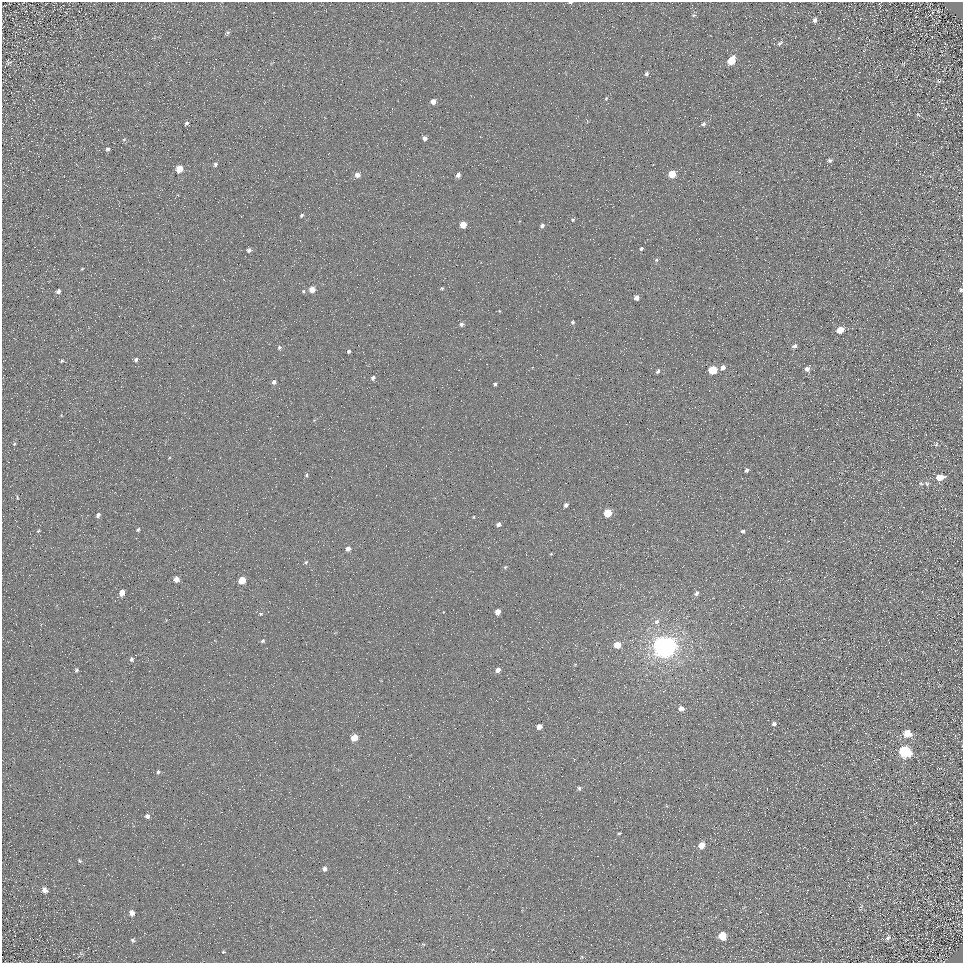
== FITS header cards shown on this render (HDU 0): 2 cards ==
NAXIS1  =                  961
NAXIS2  =                  961

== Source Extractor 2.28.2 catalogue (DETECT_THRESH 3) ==
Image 961 x 961 px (HDU 0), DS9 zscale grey, 1 PNG px = 1 image px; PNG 965 x 965 px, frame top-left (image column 1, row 961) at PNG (2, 2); no overlay
Background 5.14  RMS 8.6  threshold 25.7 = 3 sigma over >= 5 px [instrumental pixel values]
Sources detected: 110; all 110 listed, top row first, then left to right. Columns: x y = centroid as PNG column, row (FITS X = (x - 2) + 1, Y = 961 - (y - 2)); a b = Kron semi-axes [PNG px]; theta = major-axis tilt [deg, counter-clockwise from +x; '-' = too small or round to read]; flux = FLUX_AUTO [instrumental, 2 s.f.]
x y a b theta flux
570 2 5 2 - 750
694 15 6 5 - 910
814 20 6 5 - 1900
227 33 6 4 26 1000
780 43 10 5 34 1500
731 61 7 5 56 16000
8 62 9 8 - 1600
903 64 5 3 - 550
647 74 5 4 - 1200
938 81 7 4 -27 910
606 98 6 4 67 720
433 102 4 4 - 5000
918 114 6 5 - 770
186 123 5 4 - 1200
703 124 7 5 30 1400
424 138 4 4 - 2700
124 140 5 3 - 670
108 149 5 5 - 1300
830 160 6 5 - 1300
215 164 6 4 76 1200
179 169 5 5 - 13000
672 174 5 5 - 16000
357 175 5 4 - 4400
458 175 4 4 - 2900
301 215 4 3 - 850
573 220 4 3 - 650
463 225 5 4 - 11000
542 225 4 3 - 1700
641 249 4 4 - 990
249 250 4 4 - 1600
657 260 5 5 - 900
82 269 3 3 - 480
442 288 4 3 - 720
312 289 5 4 - 7500
961 290 4 3 - 720
58 291 5 4 - 2000
303 291 4 4 - 670
636 298 4 4 - 3500
573 322 4 4 - 1000
461 324 5 5 - 1600
840 330 6 4 29 12000
794 346 6 5 - 1800
279 347 6 5 - 1100
349 351 4 3 - 1200
136 360 4 4 - 1300
62 361 6 4 39 780
723 367 5 4 - 3300
807 369 6 6 - 2600
713 370 5 5 - 22000
658 371 5 3 - 1300
373 378 5 4 - 1600
274 382 4 4 - 1700
495 384 4 3 - 980
61 415 5 4 - 500
14 444 5 4 - 810
936 444 6 5 - 980
746 470 4 3 - 1500
306 475 4 4 - 760
940 477 7 6 - 7800
921 483 5 3 - 690
927 484 7 5 -46 1200
17 497 7 3 -70 720
566 505 5 4 - 2200
608 513 5 5 - 19000
98 515 6 5 - 1700
474 517 4 3 - 470
498 524 5 4 - 2700
138 530 6 5 - 940
38 531 5 4 - 700
743 531 4 4 - 1400
348 549 5 5 - 2700
551 554 5 4 - 500
306 562 5 5 - 880
505 567 5 4 - 820
176 579 5 4 - 5100
242 580 5 5 - 14000
122 593 5 4 - 7000
696 593 7 5 57 1600
498 612 5 4 - 5500
261 614 5 4 - 620
657 621 7 6 - 1900
263 641 5 4 - 930
617 645 5 5 - 11000
664 647 7 7 - 880000
132 659 6 5 - 1300
575 664 5 3 - 470
76 670 5 4 - 1100
498 670 5 4 - 3600
681 708 5 5 - 3800
774 724 6 5 - 1700
539 727 5 4 - 4700
907 733 7 6 - 8900
354 738 5 4 - 13000
905 752 7 6 - 75000
158 772 5 4 - 970
579 788 6 5 - 1300
147 816 5 4 - 1900
939 820 3 2 - 540
619 833 6 3 18 660
701 845 6 5 - 7600
79 861 6 5 - 880
324 869 6 5 - 2300
45 890 7 6 - 3000
132 913 7 6 - 3100
722 936 6 6 - 12000
888 938 7 5 53 1400
133 940 6 6 - 1200
423 944 6 3 -18 550
223 952 5 4 - 730
582 957 5 5 - 730
At the frame edge (FLAGS 8, measured only in part): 2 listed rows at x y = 570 2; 961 290